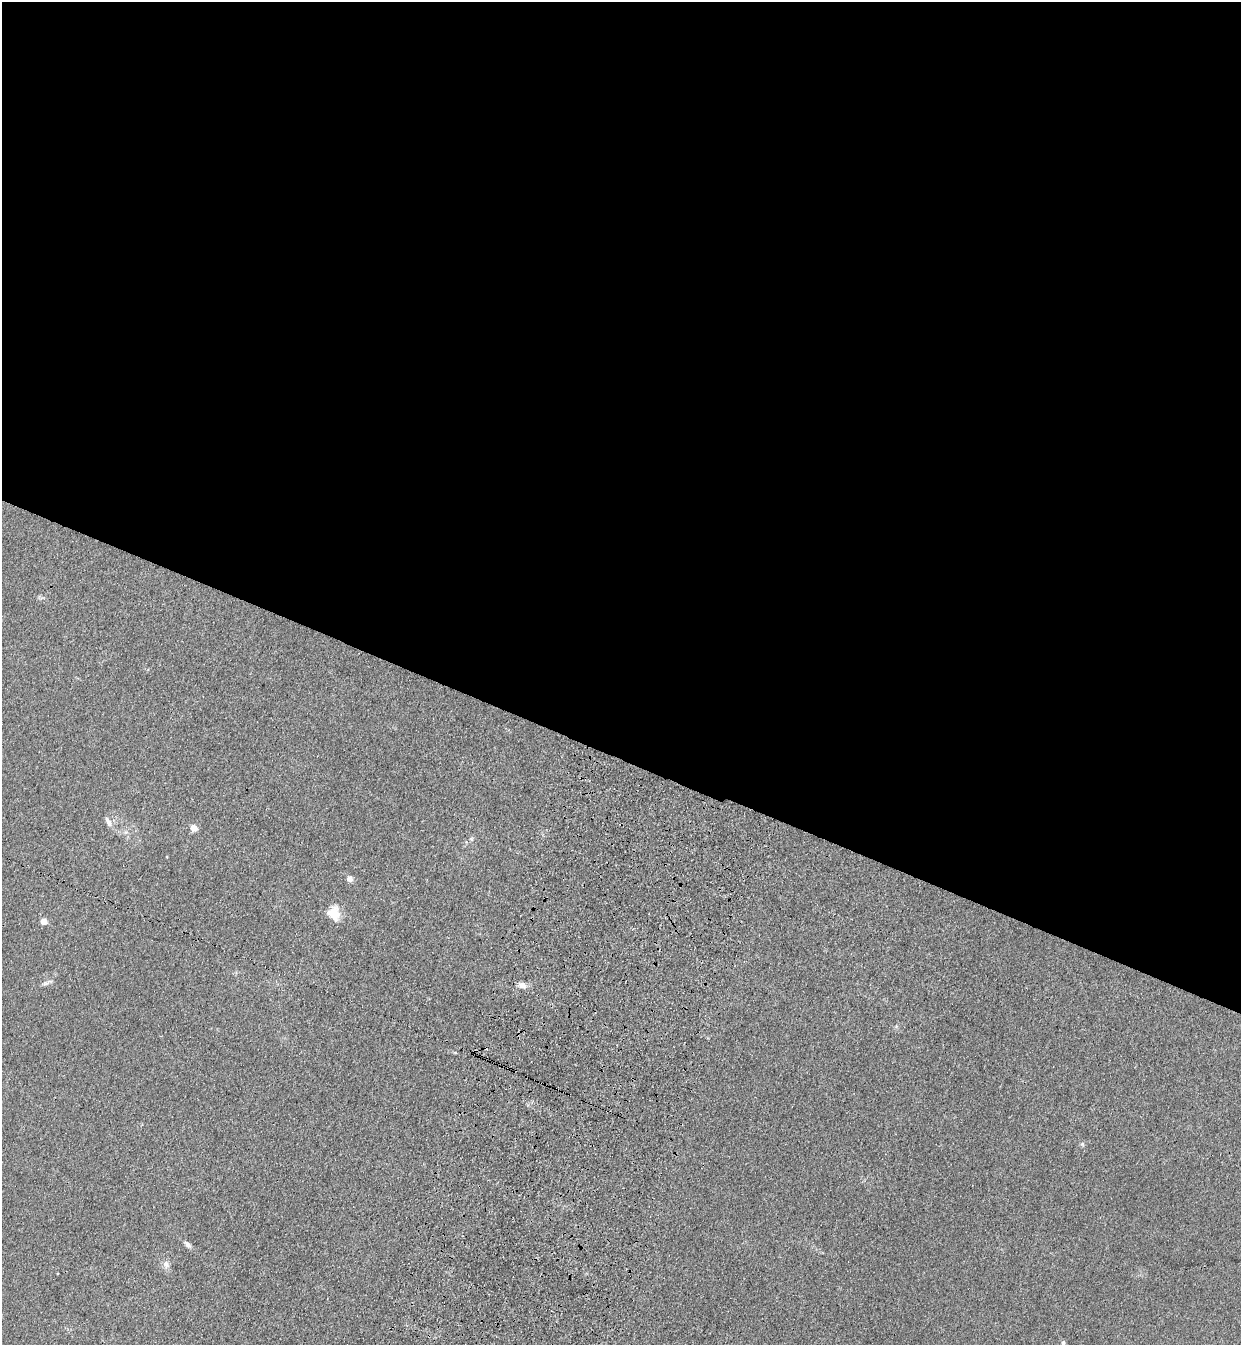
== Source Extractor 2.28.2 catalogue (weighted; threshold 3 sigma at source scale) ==
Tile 3 of 4 x 4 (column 3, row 1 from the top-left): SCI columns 2724-3962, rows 4072-5414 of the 5575 x 5458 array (HDU 1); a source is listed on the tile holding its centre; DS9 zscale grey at full resolution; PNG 1243 x 1347 px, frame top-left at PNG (2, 2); no overlay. Shown black and unused: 56% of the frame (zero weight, under 3 of 4 exposures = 6% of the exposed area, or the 3 px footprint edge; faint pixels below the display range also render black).
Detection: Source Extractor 2.28.2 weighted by HDU 2 'WHT'; one run over the whole footprint, this tile lists its part. Background 0.0343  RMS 0.0055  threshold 0.0248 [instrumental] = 3 sigma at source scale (4.5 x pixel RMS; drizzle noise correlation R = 1.50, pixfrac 1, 0.05/0.05 arcsec/px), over >= 5 px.
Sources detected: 12; all 12 listed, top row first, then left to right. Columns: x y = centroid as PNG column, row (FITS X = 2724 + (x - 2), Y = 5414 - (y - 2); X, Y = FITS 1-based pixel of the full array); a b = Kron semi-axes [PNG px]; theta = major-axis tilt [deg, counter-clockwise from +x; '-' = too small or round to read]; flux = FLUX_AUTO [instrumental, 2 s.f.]
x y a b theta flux
108 822 15 6 -63 2.5
194 828 5 5 - 7.8
471 839 5 5 - 0.7
350 879 9 7 -79 2.1
334 914 20 13 -83 8.1
44 921 4 4 - 8
45 983 9 4 19 1.4
522 985 10 7 -15 2.8
1082 1144 6 5 - 0.91
187 1244 9 5 -47 2
166 1264 11 7 -87 2.4
1063 1343 6 5 - 1.1
Isophote crosses this tile's border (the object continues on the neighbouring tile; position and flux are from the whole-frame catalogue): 1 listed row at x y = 1063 1343